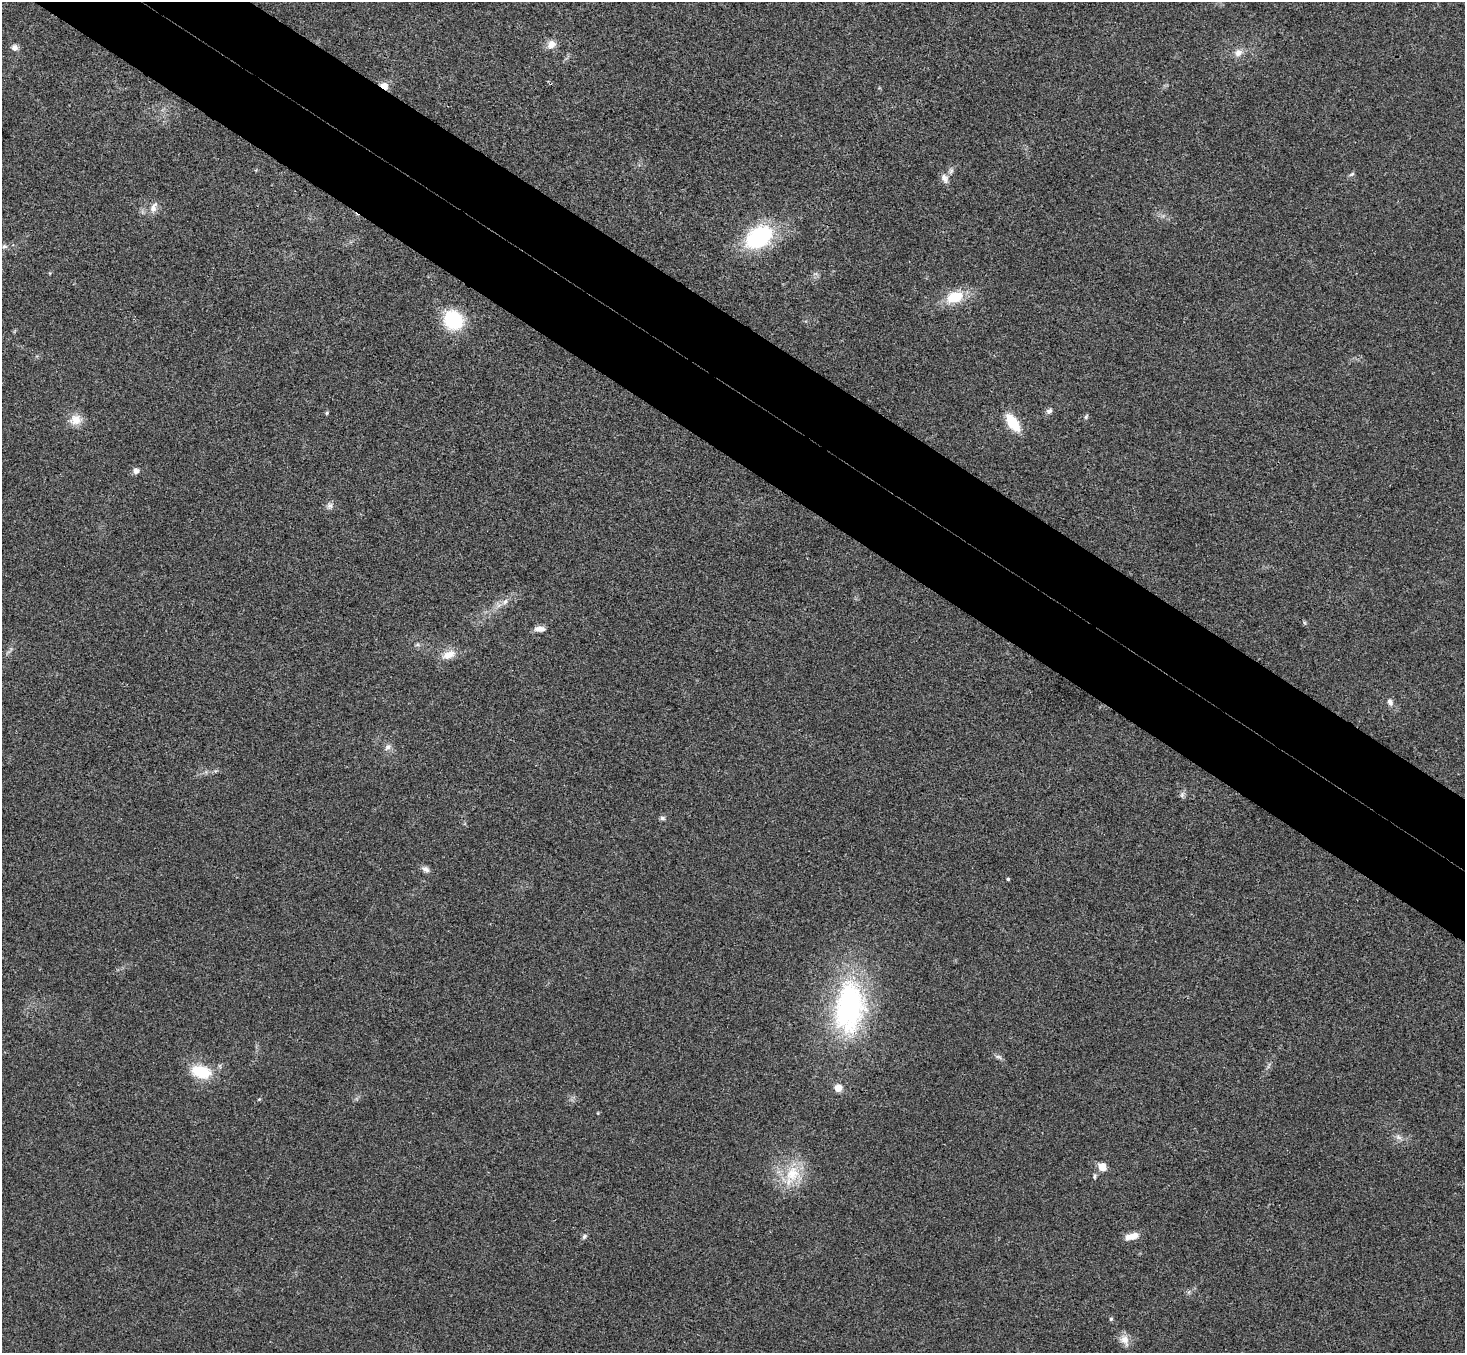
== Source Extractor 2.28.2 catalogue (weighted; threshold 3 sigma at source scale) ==
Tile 11 of 4 x 4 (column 3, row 3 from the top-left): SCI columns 2963-4425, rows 1553-2903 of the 5927 x 5945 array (HDU 1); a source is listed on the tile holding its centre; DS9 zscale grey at full resolution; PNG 1467 x 1355 px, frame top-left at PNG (2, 2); no overlay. Shown black and unused: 9% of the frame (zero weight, under 3 of 4 exposures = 6% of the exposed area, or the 3 px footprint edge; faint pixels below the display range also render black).
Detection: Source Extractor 2.28.2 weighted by HDU 2 'WHT'; one run over the whole footprint, this tile lists its part. Background 0.0304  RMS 0.0054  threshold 0.0243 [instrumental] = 3 sigma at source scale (4.5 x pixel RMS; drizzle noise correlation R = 1.50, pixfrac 1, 0.05/0.05 arcsec/px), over >= 5 px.
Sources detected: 40; all 40 listed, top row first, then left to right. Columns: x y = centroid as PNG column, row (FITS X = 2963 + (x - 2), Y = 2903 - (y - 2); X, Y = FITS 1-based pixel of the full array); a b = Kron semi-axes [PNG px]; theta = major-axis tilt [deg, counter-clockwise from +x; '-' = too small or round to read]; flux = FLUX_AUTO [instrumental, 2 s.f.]
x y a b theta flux
551 44 13 10 37 4
15 47 8 7 - 2.2
1238 53 11 9 41 3.5
384 85 9 7 -30 4.2
1352 174 8 4 35 0.95
944 178 12 8 -58 2.9
153 208 14 7 72 3.4
759 237 31 21 37 49
4 246 7 6 - 1.5
955 297 21 13 17 14
453 320 18 16 -46 33
1049 411 9 6 36 1.6
327 413 5 4 - 0.66
1086 417 7 4 63 0.84
76 420 14 12 29 6.7
1013 423 22 11 -56 13
136 471 7 6 - 2.1
330 506 8 7 - 1.9
505 601 9 6 62 1.9
539 629 13 6 0 3.2
448 655 17 10 21 6.1
1390 702 10 7 -57 2.3
388 747 9 7 57 2.2
1182 795 8 6 70 1.4
662 818 6 5 - 1.4
426 869 10 7 -28 2.1
1008 879 3 3 - 0.61
849 1007 65 35 84 95
998 1057 10 4 -21 1.4
201 1072 26 15 -16 17
838 1088 8 8 - 4.1
259 1099 5 4 - 0.52
1398 1137 10 5 -35 1.7
1102 1167 8 7 - 6.9
792 1174 22 18 54 17
1094 1176 8 3 -86 0.89
1132 1236 17 7 15 5.3
584 1237 7 5 57 1.2
1111 1319 5 4 - 0.82
1124 1340 13 11 -57 4.4
Overlapping masked pixels (flux is a lower limit): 1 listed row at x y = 384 85